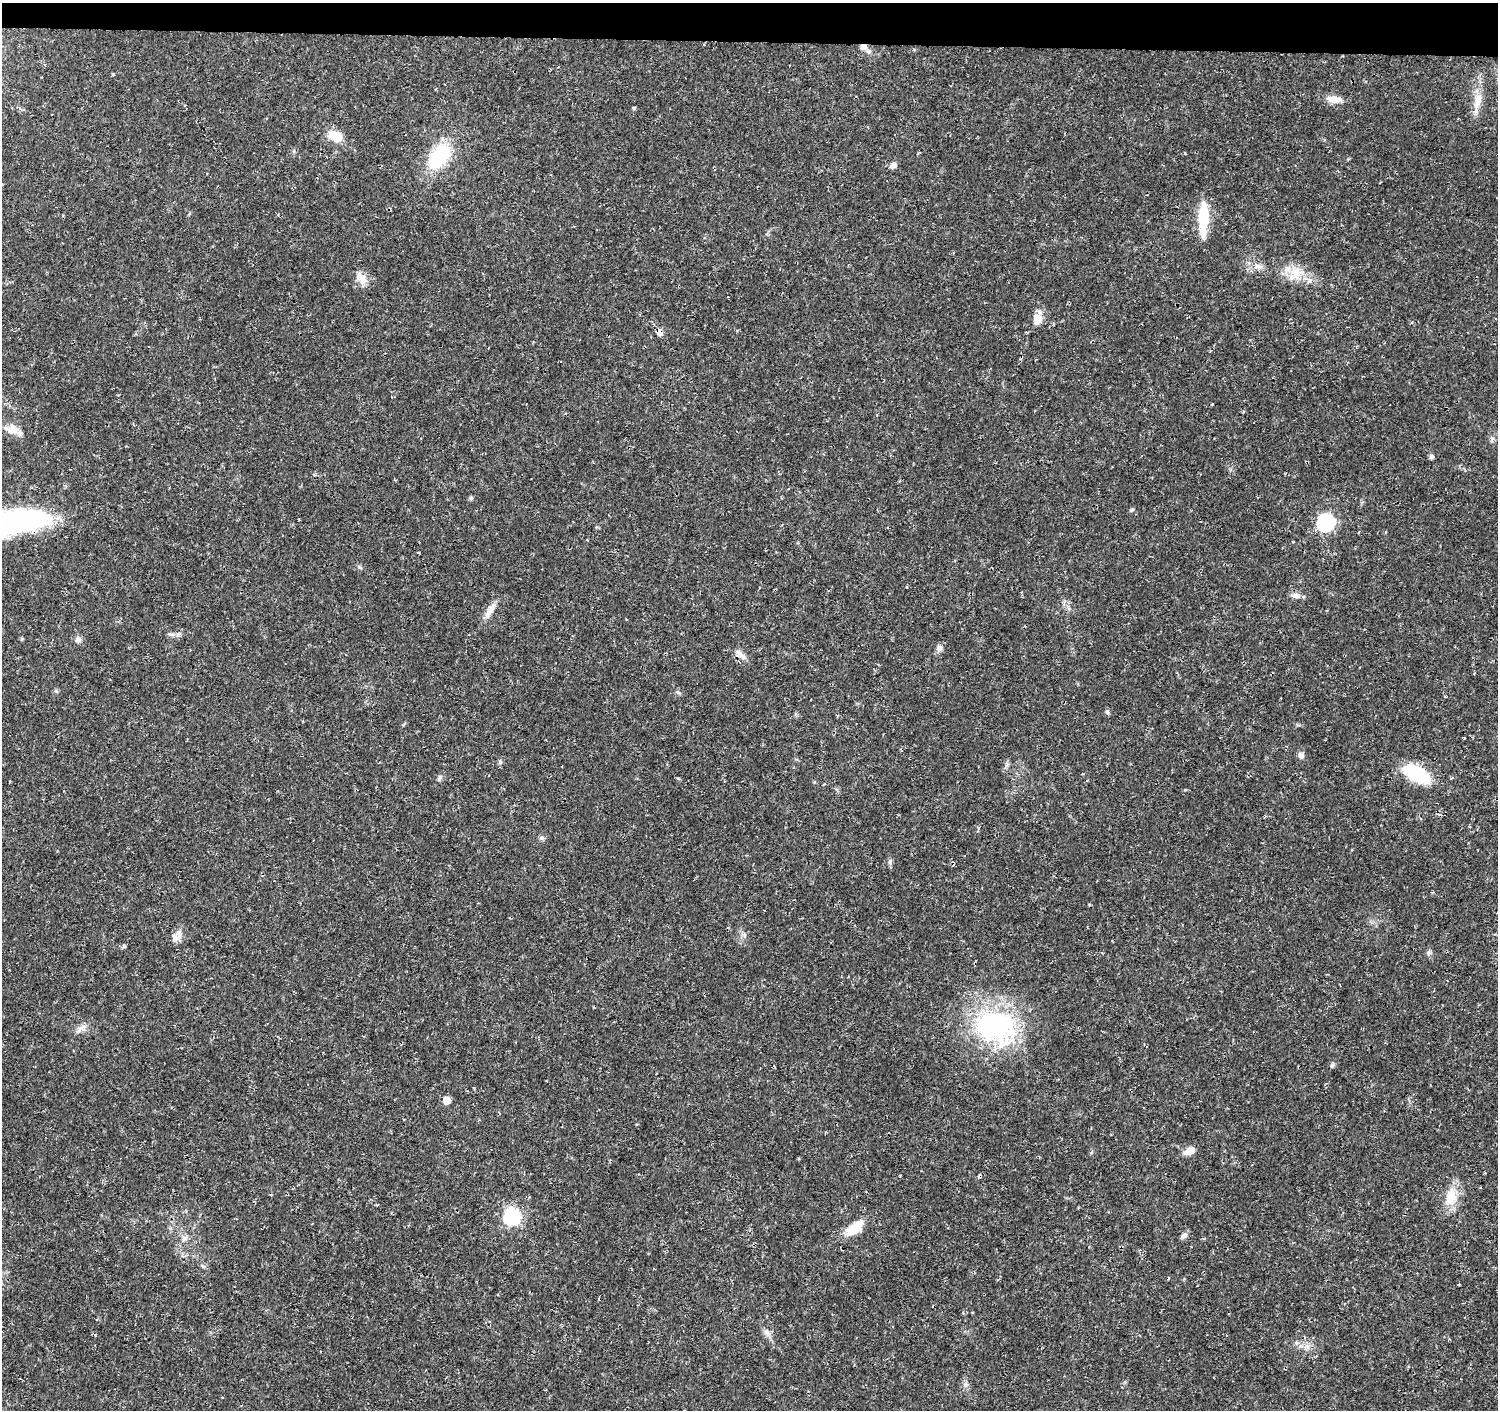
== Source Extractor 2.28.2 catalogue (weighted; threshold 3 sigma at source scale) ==
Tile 2 of 3 x 3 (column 2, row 1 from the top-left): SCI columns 1500-2995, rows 3045-4452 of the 4502 x 4733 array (HDU 1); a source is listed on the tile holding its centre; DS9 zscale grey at full resolution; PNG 1500 x 1412 px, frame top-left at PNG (2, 3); no overlay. Shown black and unused: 3% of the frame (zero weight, under 3 of 4 exposures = <1% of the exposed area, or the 3 px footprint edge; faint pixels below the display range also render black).
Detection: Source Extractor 2.28.2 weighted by HDU 2 'WHT'; one run over the whole footprint, this tile lists its part. Background 0.025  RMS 0.0028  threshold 0.0125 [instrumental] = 3 sigma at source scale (4.5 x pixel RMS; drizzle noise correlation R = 1.50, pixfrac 1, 0.0396/0.0396 arcsec/px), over >= 5 px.
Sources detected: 49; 1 cosmic-ray / hot-pixel residue — not listed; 1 inside a brighter listed object's ellipse — not listed separately; the other 47 listed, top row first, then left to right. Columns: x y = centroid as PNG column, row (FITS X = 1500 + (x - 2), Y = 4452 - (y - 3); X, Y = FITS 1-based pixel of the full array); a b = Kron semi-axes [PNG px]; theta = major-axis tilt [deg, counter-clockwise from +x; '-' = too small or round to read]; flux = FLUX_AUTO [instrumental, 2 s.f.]
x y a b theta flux
863 47 8 7 - 1.3
1334 99 18 9 -6 2.9
1478 100 20 10 79 3.6
336 136 14 9 -19 6.3
439 156 32 18 51 17
893 165 8 7 - 1.1
1203 219 40 10 88 9.8
1257 266 7 6 - 0.91
1296 273 18 12 75 4.1
361 278 20 10 -60 2.5
1309 280 7 4 -90 0.62
1037 319 13 10 -78 3
659 332 9 7 -48 1.5
12 429 17 14 -22 3
1432 456 6 6 - 0.7
471 498 6 5 - 0.42
1132 510 6 4 21 0.39
8 523 87 25 8 68
1326 523 8 8 - 51
1296 595 11 8 -6 1.3
490 611 24 7 61 2.5
78 640 8 7 - 1
939 648 8 7 - 0.89
741 654 22 5 -41 1.4
678 692 6 4 -20 0.42
1107 712 7 5 -68 0.53
1301 755 9 7 -49 0.95
500 762 6 5 - 0.43
1417 774 30 16 -27 15
439 778 10 4 68 0.58
541 838 7 5 -19 0.59
890 861 7 4 72 0.49
175 938 10 9 - 1.6
124 946 4 4 - 0.52
1429 953 7 5 87 0.68
995 1026 54 41 -16 44
81 1028 13 7 18 1.5
1332 1065 7 5 66 0.5
447 1100 7 6 - 2.8
1190 1151 13 8 24 2.4
1451 1197 23 13 75 5.9
512 1217 8 7 - 54
854 1228 24 10 39 6.2
1184 1236 9 6 47 1.1
185 1238 9 6 27 0.95
767 1333 8 5 -45 0.93
1307 1346 9 7 2 1.4
Overlapping masked pixels (flux is a lower limit): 4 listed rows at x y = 863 47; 659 332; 8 523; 741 654
Isophote crosses this tile's border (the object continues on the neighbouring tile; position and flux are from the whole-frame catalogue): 1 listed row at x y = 8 523
Unlisted compact peaks at least as high as the median listed source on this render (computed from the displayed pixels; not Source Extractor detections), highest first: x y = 359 567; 113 74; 965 1384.